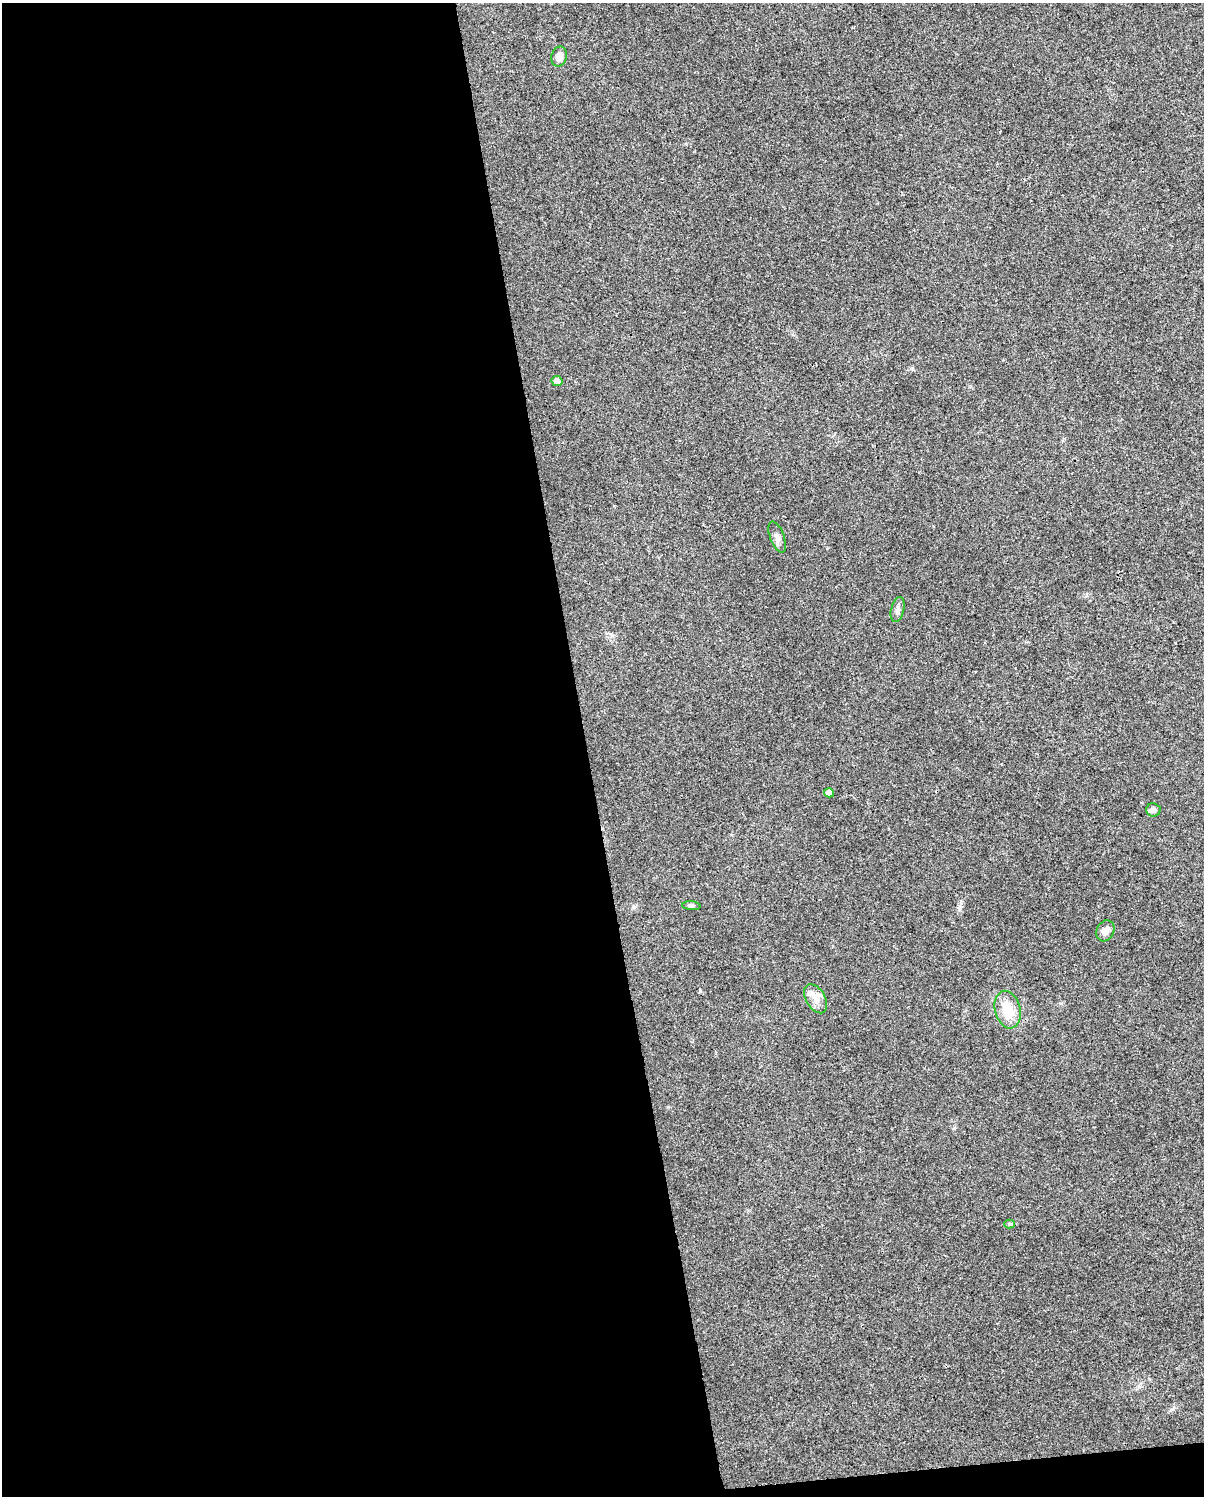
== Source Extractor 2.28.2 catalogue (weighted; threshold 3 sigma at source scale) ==
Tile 9 of 4 x 3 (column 1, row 3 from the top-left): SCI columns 1-1202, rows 70-1563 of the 4806 x 4576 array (HDU 1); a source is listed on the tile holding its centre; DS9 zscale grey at full resolution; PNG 1206 x 1498 px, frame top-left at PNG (2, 3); each listed source drawn as its Kron ellipse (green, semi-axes under 4 px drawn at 4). Shown black and unused: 50% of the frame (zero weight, under 3 of 4 exposures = <1% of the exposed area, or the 3 px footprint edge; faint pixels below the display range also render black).
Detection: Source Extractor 2.28.2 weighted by HDU 2 'WHT'; one run over the whole footprint, this tile lists its part. Background 0.0315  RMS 0.0041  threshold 0.0183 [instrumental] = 3 sigma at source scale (4.5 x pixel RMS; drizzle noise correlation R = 1.50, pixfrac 1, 0.0396/0.0396 arcsec/px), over >= 5 px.
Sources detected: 11; all 11 listed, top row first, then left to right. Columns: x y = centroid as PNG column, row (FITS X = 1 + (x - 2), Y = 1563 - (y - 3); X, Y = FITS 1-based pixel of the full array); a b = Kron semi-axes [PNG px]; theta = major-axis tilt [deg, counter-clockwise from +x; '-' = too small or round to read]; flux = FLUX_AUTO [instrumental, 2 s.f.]
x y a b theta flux
559 56 10 7 76 2.6
557 381 5 5 - 1.7
777 537 16 7 -69 2.1
898 610 13 6 76 1.5
829 793 5 4 - 2.6
1153 810 7 6 - 1.4
691 906 9 4 -5 0.75
1105 931 11 8 64 2.3
816 999 16 9 -59 3.8
1008 1010 19 12 -75 8.5
1010 1224 5 4 - 0.7
Unlisted compact peaks at least as high as the median listed source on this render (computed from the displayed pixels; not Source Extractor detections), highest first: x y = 700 991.